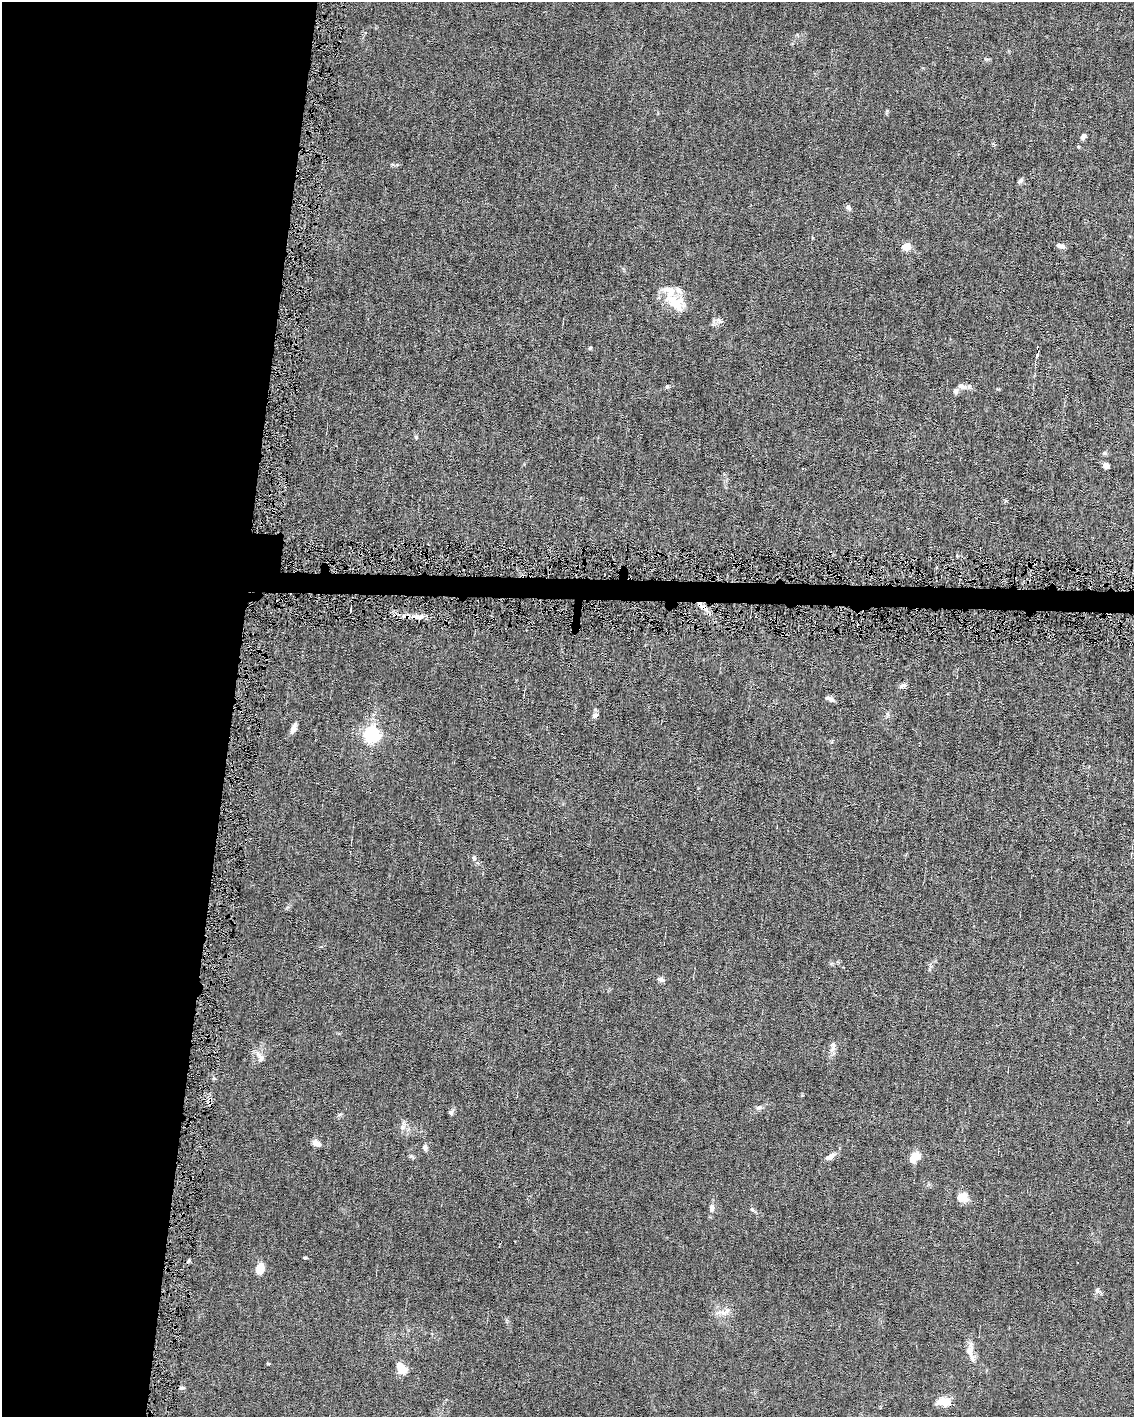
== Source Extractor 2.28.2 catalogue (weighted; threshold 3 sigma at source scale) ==
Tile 5 of 4 x 3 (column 1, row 2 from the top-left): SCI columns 1-1132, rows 1520-2934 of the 4530 x 4563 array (HDU 1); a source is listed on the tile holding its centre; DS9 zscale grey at full resolution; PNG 1136 x 1419 px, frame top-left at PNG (2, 2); no overlay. Shown black and unused: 22% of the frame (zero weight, under 4 of 8 exposures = <1% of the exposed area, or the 3 px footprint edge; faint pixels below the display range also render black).
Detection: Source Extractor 2.28.2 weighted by HDU 2 'WHT'; one run over the whole footprint, this tile lists its part. Background 0.0156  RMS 0.0023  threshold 0.00958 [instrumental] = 3 sigma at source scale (4.09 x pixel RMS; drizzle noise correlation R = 1.36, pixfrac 0.8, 0.05/0.05 arcsec/px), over >= 5 px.
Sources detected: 50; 3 cosmic-ray / hot-pixel residue — not listed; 3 inside a brighter listed object's ellipse — not listed separately; the other 44 listed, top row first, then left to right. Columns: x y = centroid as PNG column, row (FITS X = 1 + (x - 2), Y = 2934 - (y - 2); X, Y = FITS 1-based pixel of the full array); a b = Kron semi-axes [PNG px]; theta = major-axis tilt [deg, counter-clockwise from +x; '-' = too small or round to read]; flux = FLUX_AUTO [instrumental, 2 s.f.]
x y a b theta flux
887 111 5 5 - 0.27
1083 136 7 5 59 0.77
1020 181 7 4 0 0.37
848 207 6 6 - 0.68
906 246 5 5 - 6.5
1060 246 10 5 -13 0.97
675 303 31 18 -33 5.5
590 348 5 4 - 0.26
1037 355 4 3 - 0.61
667 386 6 4 44 0.33
962 386 14 7 -16 1.1
416 437 5 4 - 0.27
1104 453 5 5 - 0.38
1106 465 6 5 - 0.96
420 617 12 7 2 1.4
903 685 9 6 18 0.7
830 699 9 4 -23 0.9
595 715 9 6 -1 0.62
293 728 12 6 65 1.3
371 735 7 6 - 71
474 858 7 6 - 0.44
661 979 8 5 -15 0.76
833 1044 9 7 -69 0.81
261 1058 12 9 -85 1.3
759 1107 9 6 23 0.62
451 1113 8 6 -69 0.5
340 1114 6 4 19 0.31
402 1127 8 5 46 0.63
316 1143 11 7 -25 1.1
425 1147 7 6 - 0.78
829 1157 12 6 28 1.2
914 1157 12 7 43 3.2
962 1197 13 9 -11 2.9
712 1208 11 7 85 0.98
752 1210 6 4 -19 0.31
305 1258 4 3 - 0.29
260 1268 11 8 72 3.1
1098 1291 9 6 -33 0.57
723 1312 11 7 -24 1.3
969 1350 18 8 75 2
268 1364 5 3 - 0.19
402 1369 11 8 -46 3.7
182 1388 7 5 3 0.45
944 1402 18 10 -5 2.6
Overlapping masked pixels (flux is a lower limit): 1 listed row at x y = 420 617